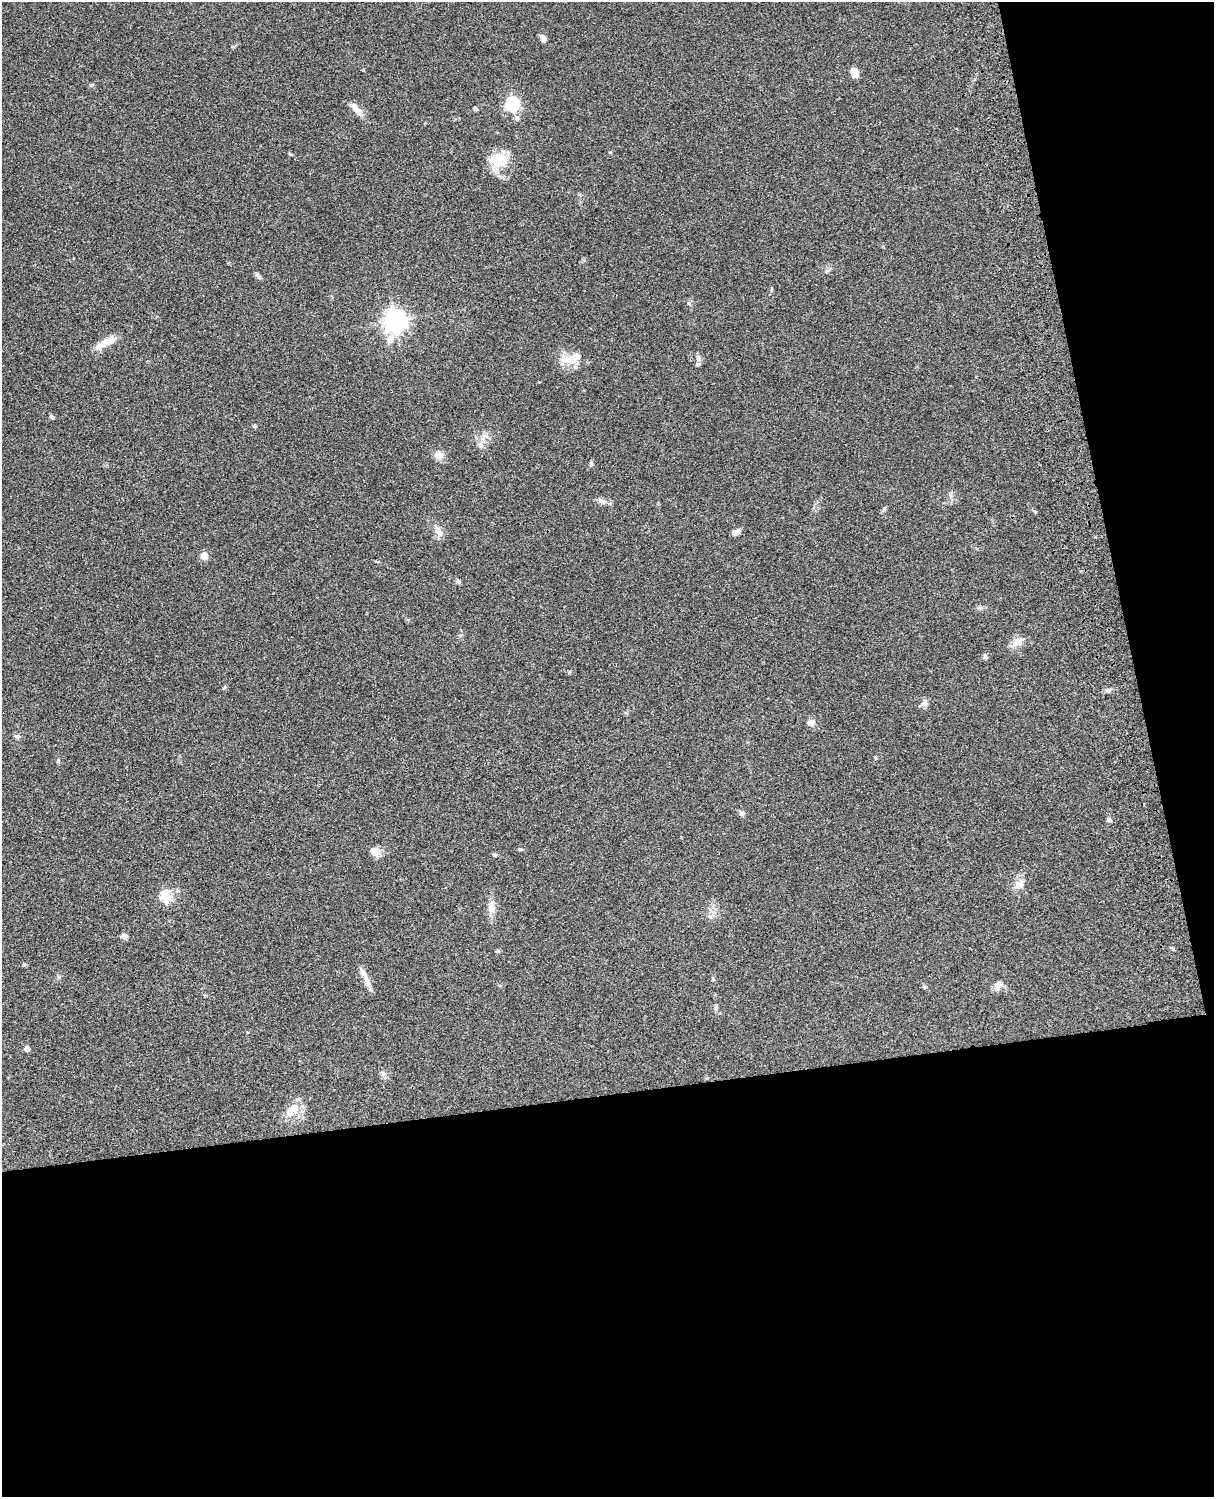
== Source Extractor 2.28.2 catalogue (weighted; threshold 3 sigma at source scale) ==
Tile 12 of 4 x 3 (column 4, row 3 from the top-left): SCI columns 3758-4969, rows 278-1772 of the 5088 x 4927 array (HDU 1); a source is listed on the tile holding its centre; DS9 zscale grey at full resolution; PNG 1216 x 1499 px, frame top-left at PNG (2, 2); no overlay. Shown black and unused: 33% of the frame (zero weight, under 3 of 4 exposures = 6% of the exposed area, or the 3 px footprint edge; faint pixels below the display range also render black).
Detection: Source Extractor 2.28.2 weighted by HDU 2 'WHT'; one run over the whole footprint, this tile lists its part. Background 0.0838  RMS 0.006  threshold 0.0269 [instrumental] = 3 sigma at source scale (4.5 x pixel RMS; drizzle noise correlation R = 1.50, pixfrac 1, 0.05/0.05 arcsec/px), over >= 5 px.
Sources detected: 54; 2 inside a brighter listed object's ellipse — not listed separately; the other 52 listed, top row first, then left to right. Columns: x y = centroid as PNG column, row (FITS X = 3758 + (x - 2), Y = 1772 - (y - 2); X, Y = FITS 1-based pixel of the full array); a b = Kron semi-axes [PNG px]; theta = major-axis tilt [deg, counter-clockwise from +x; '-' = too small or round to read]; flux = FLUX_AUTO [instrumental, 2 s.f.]
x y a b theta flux
543 38 9 6 -59 2.5
854 72 8 6 -59 7.3
92 85 6 4 44 0.78
512 104 6 6 - 110
475 109 4 4 - 1.4
357 110 22 7 -51 5.2
517 118 9 6 82 1.8
497 159 24 20 18 14
258 275 11 4 -45 1.4
395 321 8 7 - 430
390 339 10 8 71 5
107 342 27 8 28 8.6
698 358 10 6 -83 2.2
570 360 19 12 -3 8.7
51 416 6 4 -1 0.83
480 446 9 6 -63 1.9
438 455 12 11 - 3.8
591 464 6 5 - 0.96
602 501 11 7 -28 2.5
439 531 15 7 -59 3.5
736 532 11 6 32 2.3
204 556 5 5 - 13
458 581 6 5 - 1.2
1017 642 17 8 29 5.1
985 656 7 5 -81 1.4
569 672 5 4 - 0.86
1109 690 7 5 16 1.6
924 703 9 8 - 2.3
811 722 9 7 11 2.9
18 736 6 5 - 1
58 761 6 5 - 0.8
742 813 8 6 0 1.6
1109 819 6 5 - 1.1
375 851 12 9 -39 5.4
494 855 6 5 - 0.9
1019 885 15 9 29 4.2
178 891 6 4 -18 0.81
166 896 6 5 - 46
491 907 18 10 -88 5.2
710 917 7 4 -19 1.1
125 936 8 6 2 2.2
498 951 5 4 - 0.9
24 965 5 4 - 0.76
59 977 6 5 - 0.96
365 978 28 6 -64 4.7
713 979 6 4 -57 0.65
998 984 13 10 54 3.3
925 987 6 5 - 0.75
716 1008 7 5 70 1.1
27 1049 5 4 - 3.9
383 1073 6 6 - 1.5
292 1110 25 11 46 8.7
Unlisted compact peaks at least as high as the median listed source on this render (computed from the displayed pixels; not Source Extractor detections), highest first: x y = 290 154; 255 426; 1173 949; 689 303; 520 849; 1035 512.